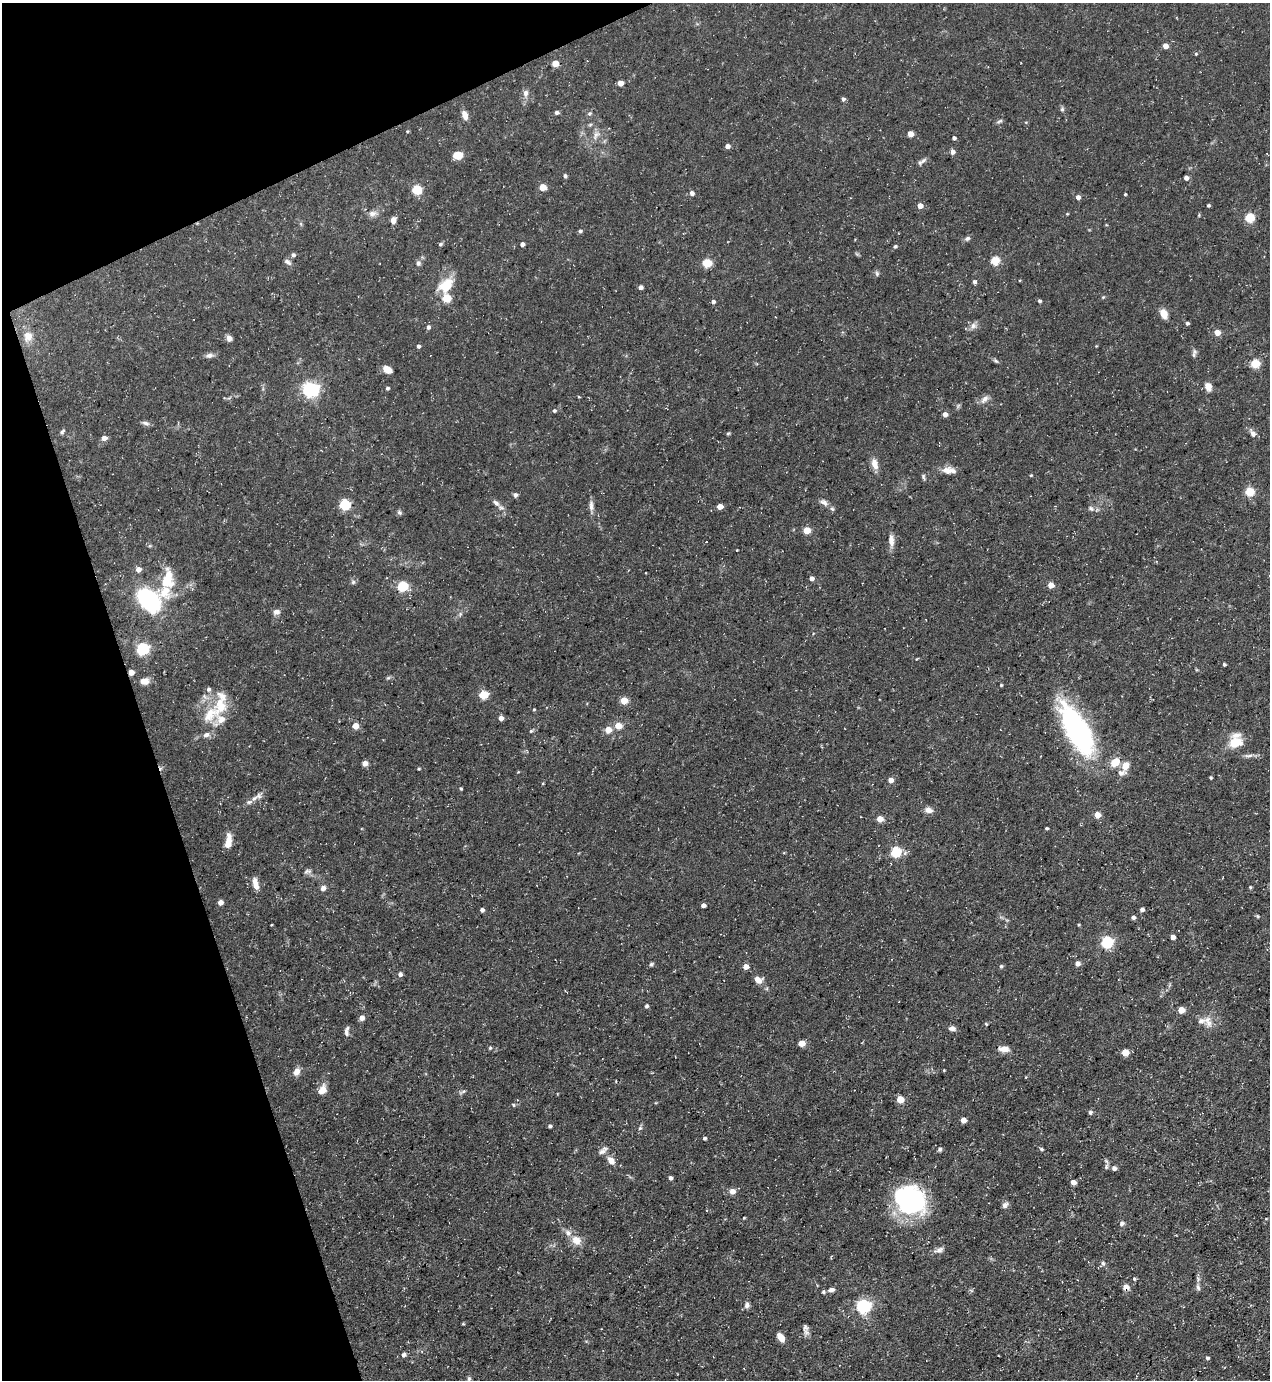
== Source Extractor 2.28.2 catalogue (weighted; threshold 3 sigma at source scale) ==
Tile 5 of 4 x 4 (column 1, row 2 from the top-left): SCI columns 279-1546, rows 2759-4136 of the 5499 x 5515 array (HDU 1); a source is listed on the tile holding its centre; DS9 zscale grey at full resolution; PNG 1272 x 1382 px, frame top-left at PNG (2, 3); no overlay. Shown black and unused: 17% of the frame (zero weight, under 3 of 5 exposures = <1% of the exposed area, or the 3 px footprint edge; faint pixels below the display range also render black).
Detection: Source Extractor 2.28.2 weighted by HDU 2 'WHT'; one run over the whole footprint, this tile lists its part. Background 0.0593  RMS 0.004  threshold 0.0181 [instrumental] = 3 sigma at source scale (4.5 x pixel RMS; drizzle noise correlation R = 1.50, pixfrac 1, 0.05/0.05 arcsec/px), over >= 5 px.
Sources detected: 217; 12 inside a brighter listed object's ellipse — not listed separately; the other 205 listed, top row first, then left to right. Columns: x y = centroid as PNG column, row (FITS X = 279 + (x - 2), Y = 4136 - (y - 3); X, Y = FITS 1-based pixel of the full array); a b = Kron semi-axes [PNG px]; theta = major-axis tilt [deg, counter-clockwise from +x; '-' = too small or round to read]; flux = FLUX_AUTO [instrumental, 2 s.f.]
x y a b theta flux
1165 46 4 4 - 3.6
1196 54 4 4 - 0.46
555 63 5 4 - 5.9
620 83 4 4 - 5.1
525 93 10 7 85 1.8
843 99 4 4 - 1
1062 109 6 5 - 0.71
556 112 5 4 - 1.1
590 114 7 6 - 0.8
465 115 10 6 -74 2.6
999 121 10 4 31 0.72
1026 122 5 3 - 0.32
590 125 6 4 2 0.56
407 131 4 4 - 0.39
910 134 4 4 - 4.8
596 135 14 7 62 2.4
954 138 4 4 - 0.98
727 146 4 4 - 2.1
952 152 5 5 - 1.9
458 155 9 7 3 4.8
923 161 11 5 43 1.2
565 176 5 4 - 0.8
1186 178 4 4 - 1.8
542 187 5 4 - 7.6
416 190 5 5 - 21
692 193 5 5 - 1.2
1125 194 3 3 - 0.37
1078 197 5 5 - 1.7
1208 205 3 3 - 0.53
920 206 4 4 - 3.6
372 214 11 8 0 2
1249 218 5 5 - 22
393 220 7 6 - 2.2
580 231 5 4 - 0.75
967 238 8 5 32 0.98
440 244 6 4 27 0.65
522 244 4 4 - 1.6
895 246 5 4 - 0.64
293 255 5 4 - 1
995 261 5 5 - 17
288 262 11 6 -35 1.2
418 263 7 7 - 1.1
707 263 5 5 - 17
877 273 7 5 -70 0.76
974 282 5 4 - 0.99
446 285 21 14 45 9.6
641 287 4 4 - 1.4
1103 297 4 4 - 0.41
446 298 5 5 - 14
1039 301 4 4 - 0.76
713 302 4 4 - 1.1
1164 314 11 8 -69 3.2
1187 323 4 4 - 0.73
973 326 10 8 40 1.9
428 327 5 4 - 1.1
1217 333 4 4 - 5.1
28 336 12 11 - 3.3
229 338 7 7 - 1.6
418 346 4 4 - 0.86
209 355 10 6 15 1.5
1194 355 7 5 68 0.92
996 361 8 4 -35 0.68
1255 363 5 5 - 18
387 369 8 5 -33 4.9
1208 386 9 7 -70 3.2
387 388 4 4 - 0.78
310 389 6 6 - 120
984 399 13 7 47 2
554 411 5 4 - 0.68
945 414 4 4 - 2.5
146 423 10 5 -10 1.2
62 432 7 5 58 0.76
728 433 5 4 - 0.47
1253 433 9 7 -62 1.6
104 438 6 5 - 1.9
875 464 13 7 -73 3.4
946 470 14 10 -3 2.9
1031 475 4 3 - 0.33
923 476 7 5 -77 0.67
1249 491 5 5 - 18
515 495 5 5 - 1
824 502 11 7 -34 1.7
496 503 11 6 -44 1.7
344 505 5 5 - 34
591 506 16 6 -88 1.9
720 507 5 4 - 3.7
1091 508 8 5 -49 1
399 512 7 6 - 0.79
806 530 5 4 - 9.5
891 541 17 7 -85 2.7
706 542 3 2 - 0.25
138 569 6 5 - 2.2
811 578 4 4 - 1.9
167 579 25 14 83 12
353 582 6 6 - 0.79
1051 585 4 4 - 4.7
402 586 5 5 - 32
149 600 17 12 -48 60
276 612 8 7 - 1.7
460 614 6 4 48 0.71
142 649 6 5 - 59
916 659 4 2 - 0.27
1224 664 4 3 - 0.63
131 672 5 4 - 3.7
388 678 6 4 18 0.57
145 681 11 8 2 2.7
1001 685 3 3 - 0.4
208 689 6 6 - 1
483 695 5 5 - 16
624 700 5 4 - 9.5
534 710 4 3 - 0.41
210 714 30 17 48 12
501 718 4 4 - 2.4
355 726 5 4 - 5.7
618 726 5 4 - 7.1
608 730 6 5 - 5.1
1077 730 55 21 -61 77
531 731 5 4 - 0.54
1235 743 16 12 15 7.9
1249 755 14 4 1 1.5
1115 762 11 8 43 5.5
365 763 6 5 - 2
1125 766 12 9 74 3.6
419 769 4 3 - 0.43
1211 777 4 3 - 0.44
891 780 5 5 - 2.3
461 788 4 3 - 0.47
254 798 12 6 29 2
928 810 11 7 -16 2
1097 815 5 5 - 4.4
880 819 5 4 - 5
1046 828 3 3 - 0.55
228 842 15 6 81 4.8
896 852 5 5 - 25
307 871 9 6 14 1.1
255 884 15 6 -76 3
1250 887 4 4 - 0.45
323 888 7 6 - 1.6
220 902 4 4 - 2.4
703 905 4 4 - 1.8
482 910 4 4 - 1.2
1142 910 5 4 - 1.1
1258 916 5 3 - 0.36
1133 917 4 4 - 1.4
271 925 3 2 - 0.3
1079 925 4 3 - 0.39
1173 937 4 4 - 2.5
1107 942 6 5 - 49
1078 963 5 5 - 1.9
651 964 7 5 40 0.66
1001 966 5 4 - 0.53
745 967 5 5 - 3
400 974 5 4 - 1.6
758 980 9 7 -17 2.8
646 1006 4 4 - 0.87
1181 1010 5 4 - 6.7
362 1018 5 5 - 2.2
1208 1021 17 9 -70 3.3
986 1024 4 2 - 0.42
952 1028 8 5 -5 1.6
346 1031 13 5 83 1.3
801 1043 5 4 - 7.3
490 1048 5 4 - 0.47
1004 1049 12 6 -4 3.1
1125 1052 5 5 - 9.3
944 1070 3 2 - 0.3
296 1072 10 7 57 2.5
322 1090 12 8 54 3.5
462 1092 10 4 28 0.8
900 1099 5 5 - 8.2
513 1105 6 4 -24 0.53
1090 1112 5 5 - 0.88
963 1120 5 4 - 3.5
550 1126 4 3 - 0.79
640 1128 7 4 44 0.7
704 1138 4 4 - 0.67
940 1149 6 5 - 0.71
1041 1149 5 4 - 0.7
603 1150 13 6 44 1.7
611 1160 9 7 -53 3.1
1106 1166 9 5 74 1
1114 1168 5 5 - 1.3
670 1178 4 4 - 1.2
1073 1182 4 4 - 2.6
732 1191 6 5 - 3.2
910 1200 32 26 -29 57
1005 1205 9 7 48 1.3
744 1218 3 3 - 0.38
1122 1223 6 6 - 1
576 1240 12 11 - 4.3
939 1250 15 6 21 1.7
1103 1263 7 5 -68 0.84
1134 1279 5 4 - 0.48
1126 1287 8 6 -6 2
1198 1287 10 5 -75 1.2
831 1290 8 5 10 1.4
823 1292 4 4 - 0.59
747 1305 8 7 - 1.3
863 1306 6 6 - 79
463 1324 3 3 - 0.37
805 1327 10 7 -61 1.5
781 1337 9 5 -56 3.9
404 1355 6 5 - 1.1
1208 1358 5 4 - 0.62
469 1379 7 5 88 0.9
Overlapping masked pixels (flux is a lower limit): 2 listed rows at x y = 131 672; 1126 1287